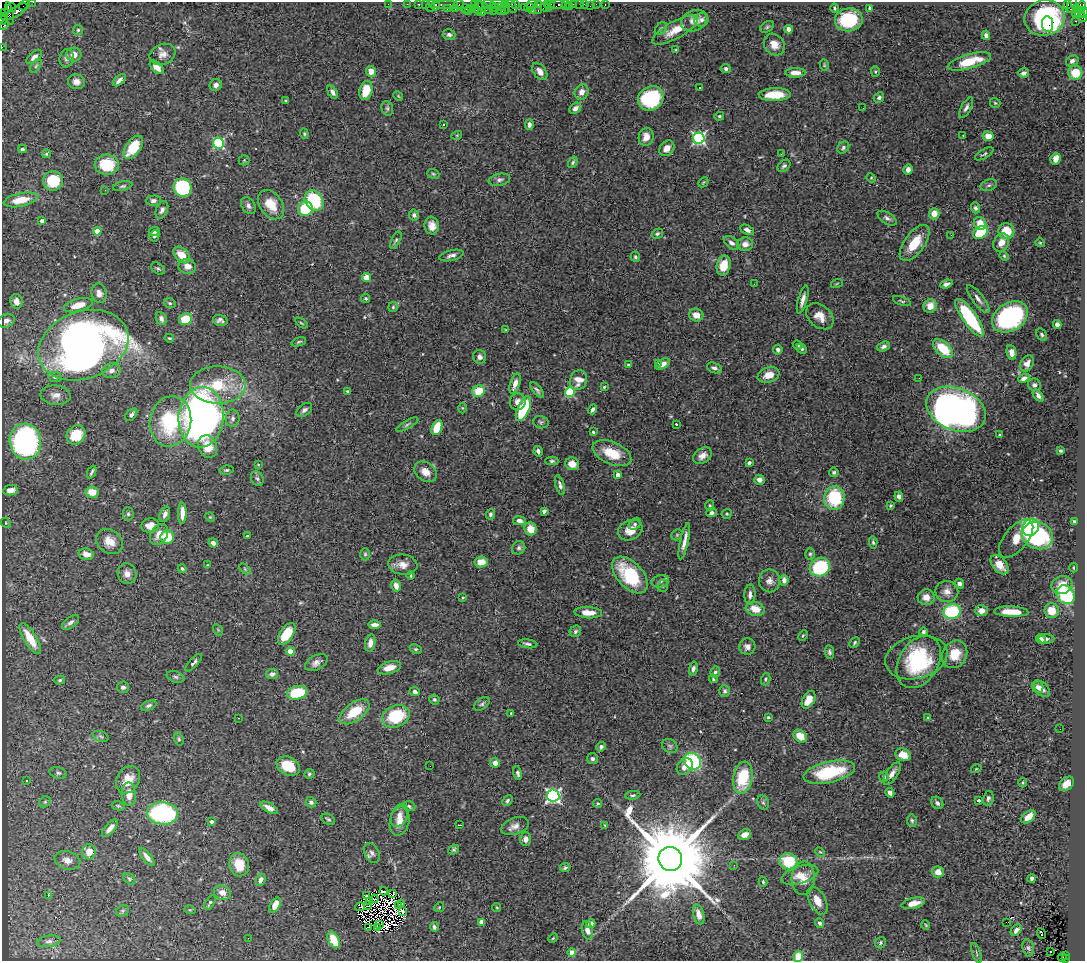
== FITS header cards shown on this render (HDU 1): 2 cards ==
NAXIS1  =                 1083
NAXIS2  =                  959

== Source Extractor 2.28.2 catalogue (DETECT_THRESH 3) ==
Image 1083 x 959 px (HDU 1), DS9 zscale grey, 1 PNG px = 1 image px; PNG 1087 x 963 px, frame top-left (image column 1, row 959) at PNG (2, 2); each listed source drawn as its Kron ellipse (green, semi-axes under 4 px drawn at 4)
Background 1.6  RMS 0.043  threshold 0.129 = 3 sigma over >= 5 px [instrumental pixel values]
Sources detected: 526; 6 with non-positive FLUX_AUTO (blend fragments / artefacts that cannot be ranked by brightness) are neither listed nor drawn; of the other 520, the 500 brightest by FLUX_AUTO listed and drawn (20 fainter detections omitted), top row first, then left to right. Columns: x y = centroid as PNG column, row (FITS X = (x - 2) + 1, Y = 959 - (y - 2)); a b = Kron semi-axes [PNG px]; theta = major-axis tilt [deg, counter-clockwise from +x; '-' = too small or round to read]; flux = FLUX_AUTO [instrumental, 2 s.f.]
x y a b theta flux
33 2 2 2 - 74
388 4 2 2 - 80
407 4 2 2 - 48
419 4 3 3 - 240
425 4 2 2 - 64
497 4 7 2 2 620
516 4 3 3 - 210
532 4 6 3 4 340
538 4 3 2 - 130
547 4 3 2 - 160
574 4 4 2 - 200
579 4 2 2 - 36
584 4 2 2 - 66
596 4 2 2 - 35
605 4 3 2 - 40
1067 4 3 3 - 1300
24 5 5 2 - 140
436 5 5 3 - 360
446 5 12 3 0 640
459 5 5 5 - 250
474 5 4 2 - 140
489 5 6 4 -16 410
550 5 6 3 66 270
557 5 8 4 4 770
565 5 5 3 - 72
1072 5 8 3 66 170
430 6 6 2 72 390
512 6 8 4 -64 850
569 6 2 2 - 31
590 6 2 2 - 14
1081 6 5 4 - 430
478 7 7 4 83 810
501 7 3 3 - 450
524 7 2 2 - 150
545 7 4 3 - 210
11 8 4 3 - 330
471 8 3 2 - 110
484 8 10 4 -33 940
495 8 4 2 - 170
505 8 7 3 80 480
529 8 5 3 - 250
835 8 5 3 - 4.3
870 8 4 3 - 5.1
1077 8 4 3 - 740
447 9 3 2 - 96
455 9 3 3 - 140
466 9 5 3 - 190
501 10 4 3 - 590
1080 10 4 3 - 390
17 11 13 5 32 1500
469 11 2 2 - 54
493 11 2 2 - 100
532 11 3 2 - 260
538 11 3 2 - 360
4 12 3 2 - 75
482 12 4 3 - 140
1076 13 5 3 - 190
1084 13 5 2 - 290
9 14 11 4 -81 990
1080 14 5 3 - 400
4 17 3 2 - 150
1045 18 20 17 12 390
1082 18 4 3 - 230
3 20 4 3 - 270
701 20 7 6 - 7.9
849 20 14 11 8 150
694 21 14 10 24 24
1076 21 3 2 - 110
1048 24 8 5 -81 64
4 25 5 2 - 300
767 27 7 5 32 5.5
661 29 7 5 50 5.4
788 29 4 4 - 13
78 30 5 5 - 4.7
675 30 25 8 29 46
449 35 6 5 - 6.9
986 35 4 4 - 10
774 45 11 9 -51 30
2 47 2 2 - 51
676 50 3 3 - 3.6
74 54 7 7 - 22
162 54 13 10 22 21
34 57 9 4 42 11
67 58 9 7 81 11
969 61 22 7 16 76
1072 61 7 5 35 9.4
824 65 6 4 -83 3.5
36 66 8 3 56 3.8
157 67 8 5 -42 21
726 69 5 4 - 7.8
371 71 5 5 - 29
540 71 10 6 -53 20
875 71 5 4 - 3.4
795 73 10 5 0 20
1024 73 5 4 - 10
1075 73 7 7 - 70
119 80 8 4 40 15
76 82 8 7 - 17
216 85 6 6 - 12
699 88 3 3 - 13
366 90 10 6 74 63
333 92 7 4 -60 11
582 92 8 6 54 21
775 95 16 6 1 59
398 96 5 4 - 3.1
879 97 6 4 46 6.8
651 98 13 11 37 260
286 101 3 3 - 2.9
995 103 5 5 - 4
387 108 7 5 -75 6.1
575 108 6 5 - 11
863 108 2 2 - 3.6
966 108 11 5 61 9.8
719 116 5 4 - 3.8
443 124 3 3 - 17
529 125 5 4 - 11
304 134 5 4 - 3.8
457 135 5 3 - 2.7
963 136 3 2 - 5.3
988 136 5 5 - 29
646 137 9 7 80 24
699 138 6 5 - 490
219 143 5 5 - 320
133 147 13 7 54 88
843 147 6 5 - 6.7
667 148 8 6 45 25
22 149 4 3 - 4.2
47 154 4 4 - 4.8
781 154 3 2 - 7.7
984 154 10 4 30 5.6
1056 159 6 5 - 24
244 160 5 5 - 3.5
573 162 6 4 57 4.7
107 165 12 10 -2 110
784 166 7 5 42 6.2
908 170 5 4 - 14
433 174 6 4 -22 4.4
871 178 5 4 - 3.4
499 180 11 6 11 9.6
53 181 10 9 - 100
703 182 5 3 - 2.9
989 185 8 5 18 6.5
123 186 10 4 12 6.4
182 187 9 9 - 230
105 190 2 2 - 87
21 200 17 6 11 50
314 200 11 8 -55 190
153 201 7 5 3 8.9
271 205 16 11 -55 60
248 206 9 6 -56 11
975 208 5 4 - 6.4
305 209 7 7 - 120
162 210 9 5 67 11
934 214 5 5 - 30
414 215 5 5 - 8
887 218 11 5 -32 9.4
42 221 4 3 - 12
980 223 7 6 - 50
432 226 9 7 -82 22
747 230 7 4 -25 9.8
97 231 4 4 - 63
1006 231 8 8 - 64
154 232 5 4 - 6.1
980 232 8 5 34 110
657 234 6 4 32 6.4
951 235 3 2 - 5.7
154 236 5 5 - 5.9
396 240 9 4 63 5.3
731 243 9 5 -38 12
915 243 21 10 54 71
1001 243 9 7 61 28
1040 243 5 4 - 3.4
745 244 8 7 - 17
182 255 10 6 -46 46
451 255 12 5 14 12
1004 256 5 4 - 3.5
635 257 5 4 - 5.8
724 265 10 7 76 46
187 266 9 7 -8 21
158 269 8 5 -35 5.5
367 278 4 4 - 56
837 283 6 3 21 3.1
754 284 2 2 - 6.7
946 284 6 4 20 9.5
99 293 10 7 -76 14
366 298 4 4 - 4.3
978 299 17 5 -53 16
803 300 14 4 74 17
16 301 7 6 - 18
902 301 9 3 -20 4.4
170 303 6 4 -21 4.5
78 305 15 6 15 40
930 306 7 6 - 34
393 307 5 5 - 4
696 315 7 6 - 28
820 316 15 11 -40 32
1010 317 19 14 33 490
161 318 7 5 -67 11
970 318 22 7 -55 230
185 319 6 6 - 78
220 320 7 5 -18 8.9
6 321 9 6 23 12
301 323 7 3 -34 3.4
1057 324 4 4 - 12
506 330 4 3 - 2.7
1042 335 7 5 -58 5.3
169 338 5 3 - 3.3
299 342 7 4 18 4.8
83 345 46 33 20 2100
798 345 5 4 - 4.7
884 346 7 5 20 9.1
802 349 5 4 - 5.8
943 349 12 7 -41 87
778 350 5 4 - 6.9
1011 352 7 5 -81 19
480 357 7 6 - 12
658 363 3 2 - 9.2
1027 363 8 6 57 15
663 364 8 4 29 18
629 365 4 3 - 8.3
714 368 7 5 -21 9.3
111 371 9 7 14 15
768 375 11 7 19 31
55 377 7 5 -12 6
919 378 2 2 - 6.2
1024 378 6 3 23 10
578 380 10 8 65 27
515 384 10 5 72 23
218 385 28 18 -1 130
1034 385 6 6 - 9.5
604 387 3 3 - 3.3
537 390 9 4 -50 7.5
348 391 3 3 - 4
479 391 6 5 - 66
570 392 5 5 - 210
56 395 15 9 -6 21
1038 396 7 4 -53 12
518 402 8 8 - 19
463 408 5 3 - 3.2
523 409 13 6 66 170
593 409 5 3 - 8.5
956 409 31 21 -22 1500
304 410 9 5 38 9.3
131 415 7 5 50 9.8
201 417 30 22 84 1300
233 418 9 6 82 9.8
170 421 25 20 78 220
541 422 8 6 -17 6.6
676 424 3 3 - 2.7
407 425 12 4 29 6
437 428 8 5 68 73
593 432 3 3 - 3.9
76 435 10 8 47 70
1000 435 3 2 - 2.7
25 442 18 15 -78 750
208 447 12 9 -65 52
538 451 5 4 - 8.4
1060 451 3 3 - 4.5
612 453 20 11 -24 73
703 456 10 7 33 21
552 461 6 4 -1 6
749 463 4 3 - 6.7
258 464 4 4 - 2.6
572 464 7 6 - 27
226 470 7 4 7 4.4
92 472 7 2 66 5.3
425 472 12 9 -37 27
834 472 5 4 - 5.7
618 475 4 4 - 29
257 478 7 6 - 7.3
759 480 5 5 - 13
560 485 10 4 -73 9.6
10 490 7 5 8 23
92 492 6 5 - 41
899 496 5 4 - 10
834 498 12 10 84 160
710 506 5 4 - 3.7
890 506 4 4 - 4.2
544 511 4 4 - 6.4
182 513 10 4 89 27
711 513 5 4 - 8.1
128 514 6 5 - 5.2
165 514 8 5 69 13
490 514 5 4 - 7.3
727 514 5 5 - 4.1
210 517 5 4 - 3
519 521 6 4 -9 13
1074 521 3 3 - 4.4
6 523 5 4 - 3.7
635 524 6 5 - 5.2
150 525 9 7 15 28
1031 527 9 8 - 340
530 529 6 6 - 33
630 530 12 10 23 38
159 535 11 8 58 32
677 535 6 5 - 4.2
247 536 3 3 - 3.2
1037 536 15 13 -21 310
167 537 7 6 - 79
1016 539 23 11 50 53
109 541 14 11 -36 38
684 541 18 4 77 23
873 542 6 4 -86 5.3
213 543 5 4 - 11
519 548 7 6 - 7.4
86 554 8 5 -14 22
365 554 6 5 - 5
810 554 6 5 - 5
481 562 6 5 - 35
208 565 4 3 - 2.8
403 565 15 10 -7 25
1000 565 11 7 -51 34
820 567 10 9 - 200
1074 568 5 2 - 3.4
182 569 4 3 - 4.5
245 569 6 4 -46 3.7
127 574 10 9 - 20
411 575 4 2 - 3.5
630 575 22 12 -47 190
784 580 5 4 - 14
660 581 9 6 12 8.8
769 581 11 10 - 17
959 584 5 4 - 11
1062 585 10 9 - 49
396 586 6 4 -77 20
663 586 6 5 - 5.2
947 592 11 10 - 21
750 595 10 5 88 12
1066 595 10 8 -50 170
463 597 4 3 - 2.5
926 597 8 8 - 27
755 609 10 7 -17 37
952 611 9 7 14 210
981 611 6 5 - 23
1052 611 7 7 - 43
1011 612 17 5 -2 47
588 613 14 5 -4 39
71 622 10 5 38 10
374 625 6 3 1 14
218 630 6 4 -57 3
575 631 6 5 - 6.6
923 632 4 4 - 6.9
287 634 12 6 56 77
803 636 5 4 - 4.1
30 639 18 6 -59 68
1041 639 5 4 - 8.9
1046 639 8 5 1 6.4
855 642 6 4 49 4.7
370 643 8 5 80 18
528 644 10 4 -8 7.8
747 647 8 8 - 15
416 649 6 4 -26 4.6
290 651 4 4 - 48
829 652 7 4 -82 6.6
955 654 14 12 58 58
916 657 31 21 14 200
919 662 28 19 58 180
194 663 11 4 47 8.9
316 663 12 7 28 16
389 668 12 6 16 29
693 668 7 4 77 8.1
715 672 5 4 - 5.3
272 674 6 5 - 11
175 677 9 5 -18 6.9
713 679 4 3 - 3.2
766 679 6 4 74 4.8
60 680 5 4 - 4.3
123 687 6 5 - 9.8
1038 687 6 5 - 12
1042 689 9 6 -46 14
725 691 6 5 - 6.5
415 692 5 4 - 7.4
297 693 10 6 13 140
434 699 5 4 - 5.1
808 700 9 6 62 41
482 704 9 5 37 6.9
149 705 8 4 24 8.2
354 712 17 9 36 82
511 713 3 3 - 2.6
396 716 14 10 21 140
768 717 4 3 - 3.5
928 717 3 3 - 3.6
238 718 2 2 - 2.5
1060 729 2 2 - 9
101 736 8 5 -20 6.1
800 736 7 5 -44 50
179 739 7 4 -73 4.6
670 746 8 6 -35 7.1
601 747 5 4 - 8.9
903 755 8 6 -21 35
592 759 5 5 - 7.5
692 761 9 7 -45 240
495 763 5 4 - 17
288 766 12 9 -26 65
430 766 2 2 - 12
685 767 9 7 51 26
976 769 5 3 - 2.8
829 772 26 10 12 190
58 773 8 6 -13 7.1
518 773 7 4 -74 7.2
309 774 5 4 - 5.1
892 774 13 5 56 16
884 777 5 4 - 8.1
743 778 16 9 79 130
27 780 3 3 - 11
128 780 14 11 60 43
1023 782 5 2 - 3.2
1066 784 9 6 42 23
890 793 5 4 - 12
129 794 11 7 -86 32
633 795 8 4 6 5.5
553 796 6 6 - 730
988 798 7 5 79 7.9
978 800 4 3 - 8.1
507 801 6 4 48 6.2
45 802 6 5 - 4.7
311 802 5 5 - 8.7
598 803 4 4 - 4.2
763 803 7 5 -67 6.6
937 803 7 5 -48 7.9
118 806 6 4 -14 4.7
409 806 6 4 -17 4.9
269 808 10 4 -28 19
163 813 15 11 -4 340
399 815 12 8 66 22
1028 817 8 5 39 32
328 819 7 5 -33 5.3
400 821 15 9 77 33
912 821 6 5 - 5.2
211 822 4 4 - 8.7
459 825 3 2 - 3.2
605 825 3 3 - 3.3
515 826 14 8 20 19
110 828 11 5 50 19
744 835 7 5 25 21
525 839 6 5 - 12
454 849 5 4 - 4.9
89 852 7 7 - 36
820 852 5 3 - 2.7
372 853 10 7 -62 12
147 857 11 4 -52 14
670 859 12 11 - 62000
67 860 13 9 -15 19
788 861 9 8 - 110
239 865 12 9 -76 55
734 865 2 2 - 9.3
565 867 5 4 - 5.5
938 872 6 5 - 23
800 875 19 8 17 34
803 878 17 11 87 38
129 879 7 5 -41 5.2
1032 879 4 4 - 6.9
261 880 6 4 64 12
763 882 5 4 - 4.2
384 891 4 3 - 3.8
222 893 8 7 - 18
393 894 4 2 - 4.8
48 896 3 2 - 36
366 896 3 2 - 3.3
374 899 4 2 - 3.6
817 901 15 8 -62 30
210 902 8 4 58 6.3
370 902 3 2 - 3.4
402 903 3 2 - 3.5
913 903 12 5 13 33
275 905 8 5 60 31
367 906 3 2 - 4.1
398 906 2 2 - 3.2
360 907 5 2 - 6.9
439 907 5 4 - 3.4
497 907 5 3 - 2.5
190 910 6 3 -16 3.3
122 911 7 5 37 4.9
403 911 4 3 - 22
699 914 10 5 -75 23
482 922 4 4 - 39
1006 922 3 2 - 5.5
820 923 5 4 - 7.7
380 924 4 2 - 5.4
591 924 5 4 - 17
926 925 5 3 - 2.5
368 927 3 2 - 7.8
378 927 4 2 - 2.9
434 927 4 4 - 7.3
587 930 9 5 -77 17
1016 930 6 4 48 13
1041 933 5 3 - 95
248 938 2 2 - 8.2
553 938 5 3 - 3.1
334 940 9 5 -63 51
49 941 12 5 8 11
880 943 6 5 - 5
1028 948 9 5 -78 7.3
572 952 4 4 - 40
1051 952 2 2 - 8.6
977 953 10 2 -72 4.6
1065 955 3 2 - 440
798 956 5 5 - 63
1062 958 4 3 - 220
1065 959 3 3 - 300
At the frame edge (FLAGS 8, measured only in part): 6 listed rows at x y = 33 2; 1084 13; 3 20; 4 25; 2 47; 798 956
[20 fainter detections neither listed nor drawn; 6 non-positive-flux detections neither listed nor drawn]